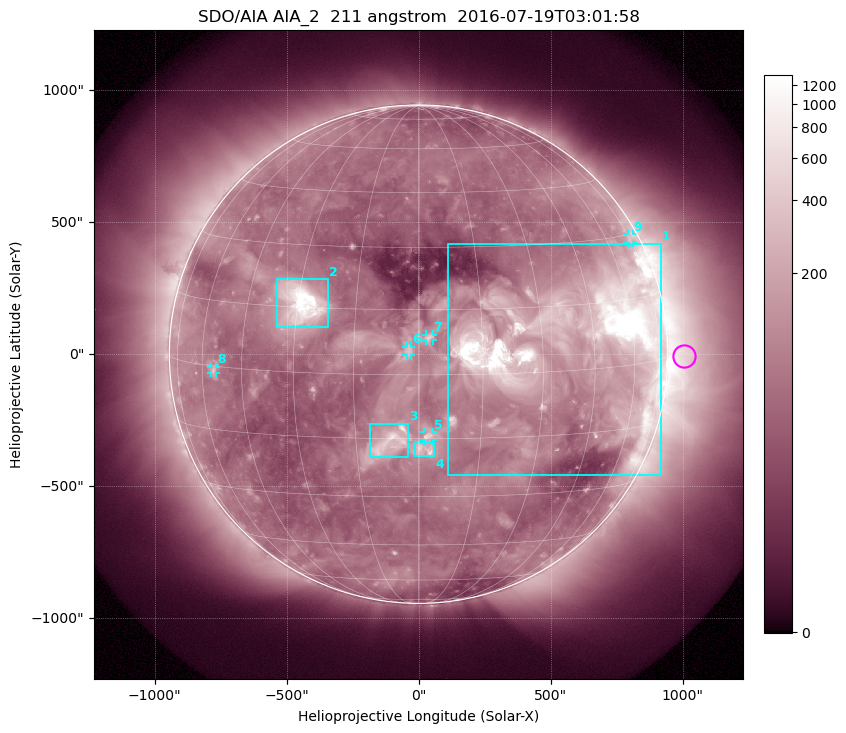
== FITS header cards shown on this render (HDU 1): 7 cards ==
TELESCOP= 'SDO/AIA'
INSTRUME= 'AIA_2'
WAVELNTH=                  211
WAVEUNIT= 'angstrom'
DATE-OBS= '2016-07-19T03:01:58.63'
CTYPE1  = 'HPLN-TAN'
CTYPE2  = 'HPLT-TAN'

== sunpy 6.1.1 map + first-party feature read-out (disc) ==
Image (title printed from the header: SDO/AIA AIA_2  211 angstrom  2016-07-19T03:01:58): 1024 x 1024 px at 2.4 arcsec/px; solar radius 944 arcsec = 393 px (full disc in frame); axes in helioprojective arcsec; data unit not stated in the header (colour bar unlabelled)
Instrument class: DISC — disc imager (sunpy class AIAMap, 211 A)
Bright regions (active regions / flare kernels): reference = the median radial profile (limb darkening/brightening removed); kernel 9 px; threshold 5 sigma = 170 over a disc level ~71.3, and >= 1.15x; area >= 12 px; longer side >= 9 px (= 22 arcsec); searched inside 0.97 R_sun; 9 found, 9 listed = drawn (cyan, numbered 1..; 5 of them under ~33 arcsec drawn as corner ticks so the feature stays visible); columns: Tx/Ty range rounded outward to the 5 arcsec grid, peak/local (2 s.f.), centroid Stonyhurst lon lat
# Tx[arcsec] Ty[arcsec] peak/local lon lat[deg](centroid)
1 110..920 -460..420 39 +41 +7
2 -535..-340 100..285 30 -29 +16
3 -185..-35 -390..-265 7 -6 -16
4 -15..60 -390..-335 6 +2 -18
5 20..55 -330..-295 4.6 +2 -14
6 -45..-25 -5..30 3.1 -2 +6
7 25..55 50..75 2.9 +3 +9
8 -785..-765 -75..-45 4.5 -55 -1
9 790..810 420..455 3.5 +75 +29
Off-limb structures (1.02-1.3 R_sun): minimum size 162 px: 4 found; the strongest spans PA ~230..300 deg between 1.02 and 1.3 R_sun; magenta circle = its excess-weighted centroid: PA ~270 deg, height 1.07 R_sun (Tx ~1005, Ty ~-5 arcsec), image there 4.6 x the reference